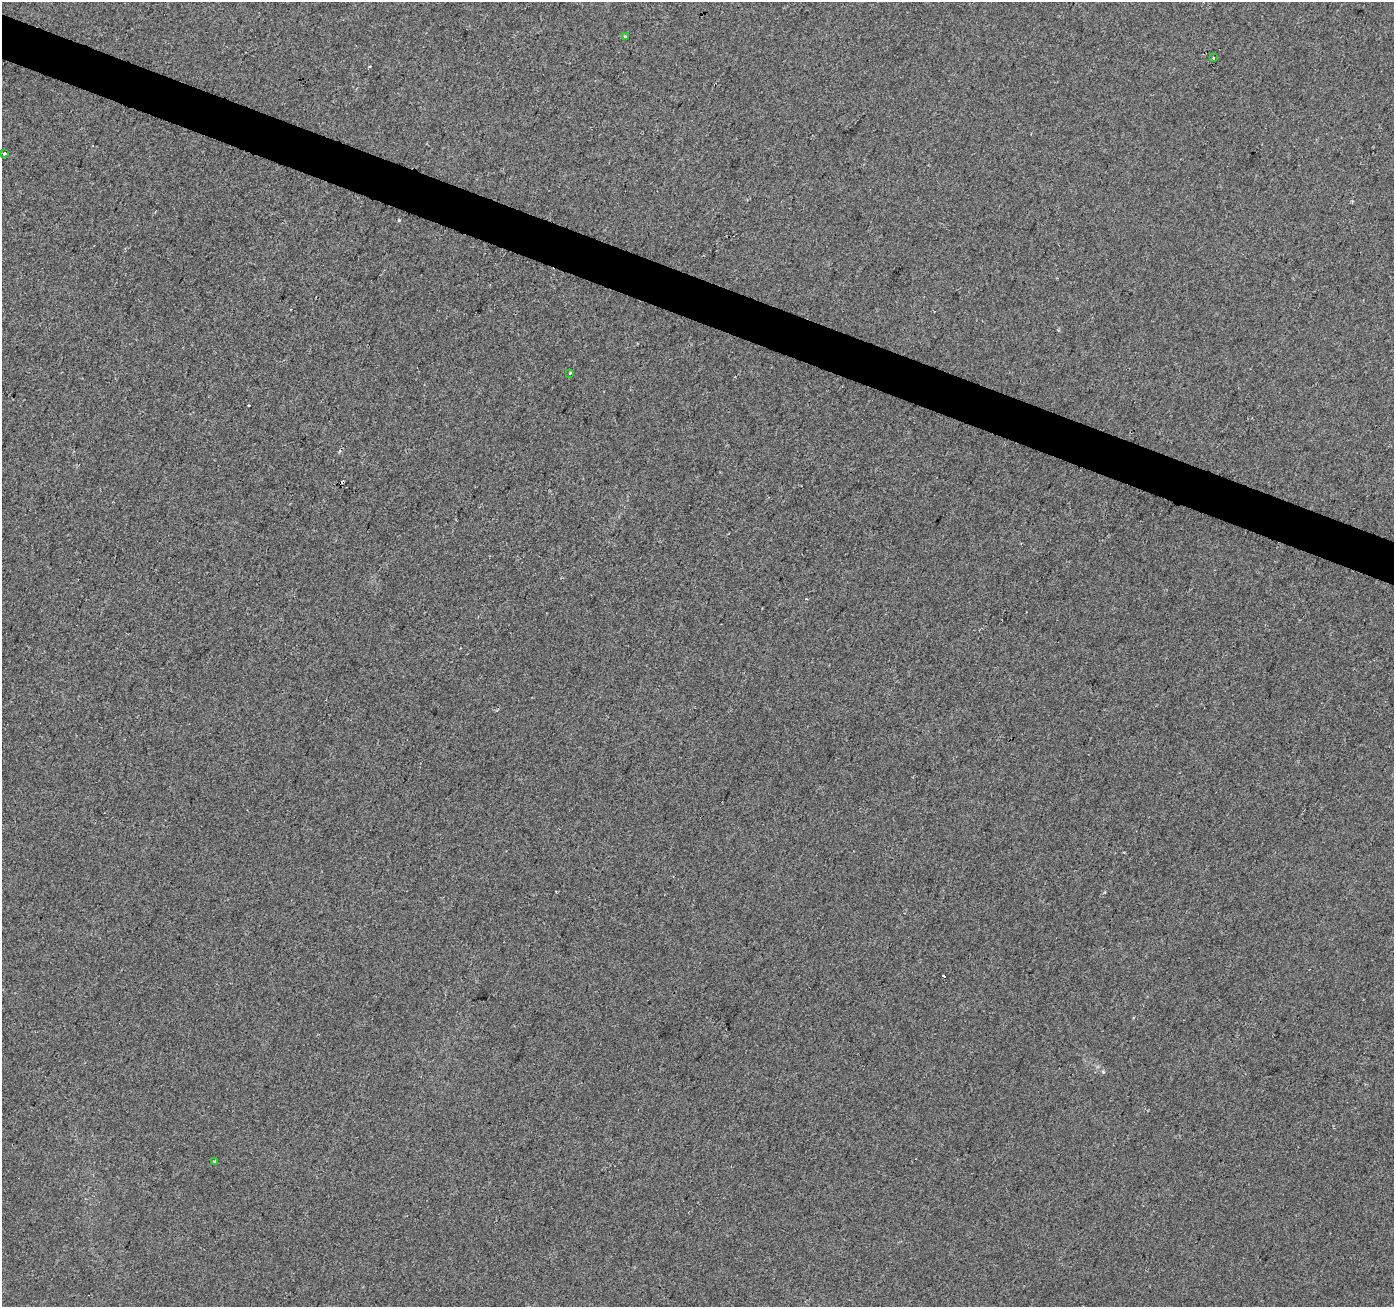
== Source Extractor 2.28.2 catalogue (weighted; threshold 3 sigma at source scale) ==
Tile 11 of 4 x 4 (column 3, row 3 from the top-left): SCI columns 2789-4180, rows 1580-2884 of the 5571 x 5702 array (HDU 1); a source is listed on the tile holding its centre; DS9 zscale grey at full resolution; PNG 1396 x 1309 px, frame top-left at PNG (2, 2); each listed source drawn as its Kron ellipse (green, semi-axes under 4 px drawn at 4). Shown black and unused: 3% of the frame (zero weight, under 2 of 3 exposures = <1% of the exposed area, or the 3 px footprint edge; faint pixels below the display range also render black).
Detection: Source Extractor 2.28.2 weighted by HDU 2 'WHT'; one run over the whole footprint, this tile lists its part. Background 0.00856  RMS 0.0081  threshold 0.0365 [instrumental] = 3 sigma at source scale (4.5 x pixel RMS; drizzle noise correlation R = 1.50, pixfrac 1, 0.0396/0.0396 arcsec/px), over >= 5 px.
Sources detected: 7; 2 cosmic-ray / hot-pixel residue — neither listed nor drawn; the other 5 listed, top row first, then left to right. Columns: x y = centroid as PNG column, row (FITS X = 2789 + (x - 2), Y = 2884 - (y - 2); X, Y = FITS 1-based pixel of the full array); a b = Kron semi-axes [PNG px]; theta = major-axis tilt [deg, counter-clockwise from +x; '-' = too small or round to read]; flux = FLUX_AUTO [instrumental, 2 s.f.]
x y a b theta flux
625 36 3 3 - 2.5
1213 58 3 3 - 2.4
4 153 3 3 - 8.7
570 373 3 2 - 1.6
215 1161 3 3 - 3.2